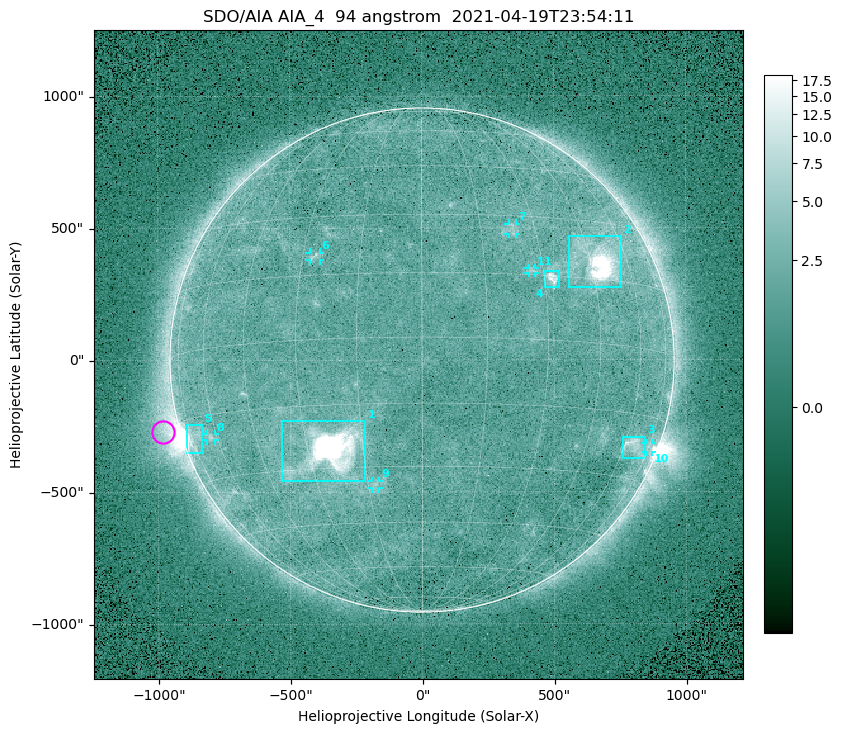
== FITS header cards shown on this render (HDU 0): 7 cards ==
TELESCOP= 'SDO/AIA '
INSTRUME= 'AIA_4   '
WAVELNTH=                   94
WAVEUNIT= 'angstrom'
DATE-OBS= '2021-04-19T23:54:11.12'
CTYPE1  = 'HPLN-TAN'
CTYPE2  = 'HPLT-TAN'

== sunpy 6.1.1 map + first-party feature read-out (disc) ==
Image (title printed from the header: SDO/AIA AIA_4  94 angstrom  2021-04-19T23:54:11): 512 x 512 px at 4.8 arcsec/px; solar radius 955 arcsec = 199 px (full disc in frame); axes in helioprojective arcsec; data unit not stated in the header (colour bar unlabelled)
Orientation: roll -0.138 deg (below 1 deg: not rotated)
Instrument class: DISC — disc imager (sunpy class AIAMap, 94 A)
Bright regions (active regions / flare kernels): reference = the median radial profile (limb darkening/brightening removed); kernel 5 px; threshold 5 sigma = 2.56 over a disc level ~1.77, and >= 1.15x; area >= 9 px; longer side >= 5 px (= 24 arcsec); searched inside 0.97 R_sun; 11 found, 11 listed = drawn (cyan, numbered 1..; 6 of them under ~33 arcsec drawn as corner ticks so the feature stays visible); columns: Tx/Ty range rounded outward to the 10 arcsec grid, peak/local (2 s.f.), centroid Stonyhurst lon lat
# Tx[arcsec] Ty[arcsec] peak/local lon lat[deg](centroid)
1 -540..-210 -460..-230 1588 -24 -26
2 560..760 270..470 38 +48 +20
3 760..850 -380..-290 4.5 +65 -22
4 460..520 270..340 6.6 +32 +14
5 -900..-830 -350..-240 6.3 -73 -19
6 -430..-380 380..410 3.3 -27 +20
7 330..360 470..520 2.8 +24 +26
8 -820..-780 -300..-280 3 -63 -20
9 -190..-160 -490..-450 3 -13 -35
10 850..870 -350..-310 2.9 +75 -22
11 400..430 330..350 2.9 +27 +16
Off-limb structures (1.02-1.3 R_sun): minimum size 50 px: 6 found; the strongest spans PA ~90..115 deg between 1.02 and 1.21 R_sun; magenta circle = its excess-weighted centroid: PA ~105 deg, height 1.07 R_sun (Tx ~-980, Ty ~-270 arcsec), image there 4.7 x the reference